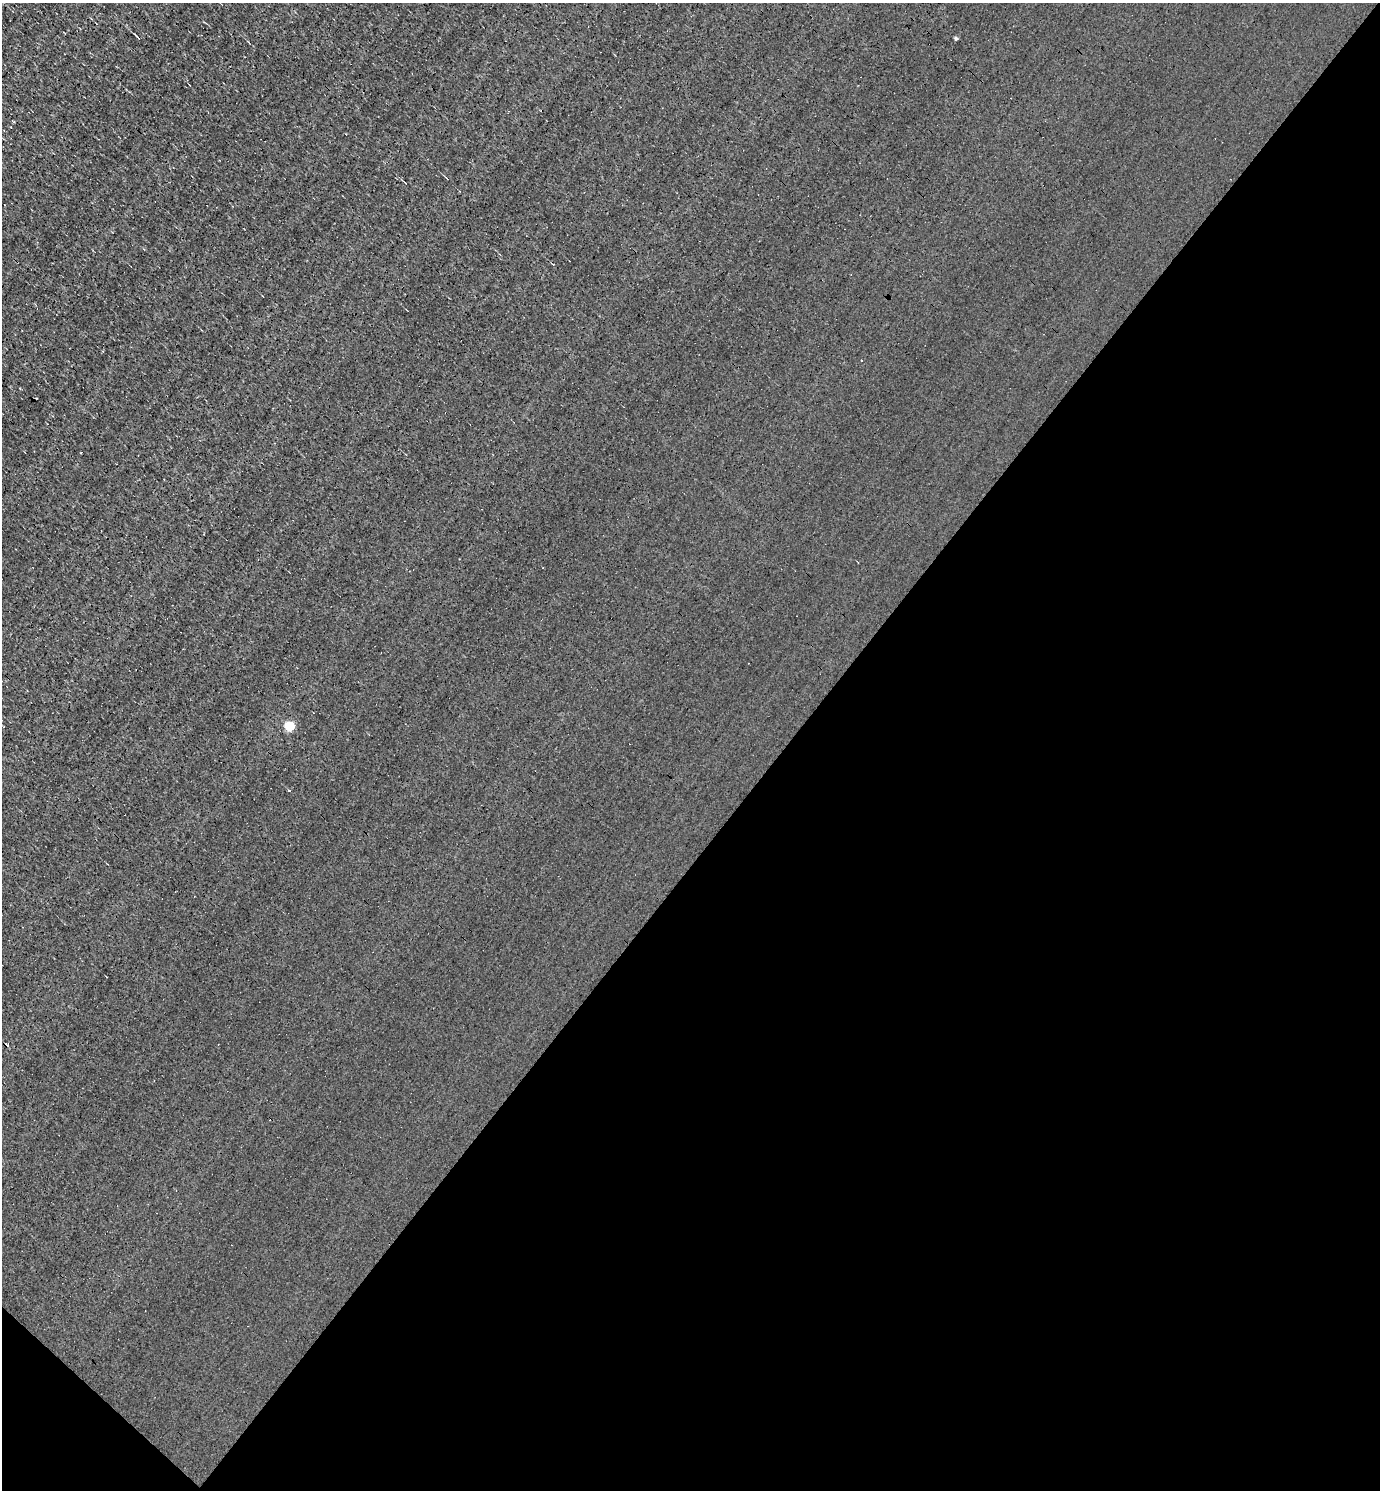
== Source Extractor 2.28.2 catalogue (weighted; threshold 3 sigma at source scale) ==
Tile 15 of 4 x 4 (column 3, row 4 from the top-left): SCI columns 3052-4429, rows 1-1488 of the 5958 x 5952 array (HDU 1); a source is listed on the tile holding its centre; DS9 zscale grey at full resolution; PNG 1382 x 1492 px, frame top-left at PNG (2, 3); no overlay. Shown black and unused: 44% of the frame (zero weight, under 3 of 4 exposures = <1% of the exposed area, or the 3 px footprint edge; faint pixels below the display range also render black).
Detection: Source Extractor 2.28.2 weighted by HDU 2 'WHT'; one run over the whole footprint, this tile lists its part. Background 8.66e-04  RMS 0.049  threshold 0.221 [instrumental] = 3 sigma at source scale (4.5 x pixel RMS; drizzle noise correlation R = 1.50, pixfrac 1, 0.05/0.05 arcsec/px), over >= 5 px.
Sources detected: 6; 3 cosmic-ray / hot-pixel residue — not listed; the other 3 listed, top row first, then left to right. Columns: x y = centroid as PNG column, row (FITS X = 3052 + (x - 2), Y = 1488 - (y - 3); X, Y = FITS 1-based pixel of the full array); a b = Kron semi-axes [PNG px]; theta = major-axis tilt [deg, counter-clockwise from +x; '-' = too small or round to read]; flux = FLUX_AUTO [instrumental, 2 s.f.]
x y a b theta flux
138 38 7 2 -49 5.4
956 39 4 3 - 8.7
289 726 5 5 - 270